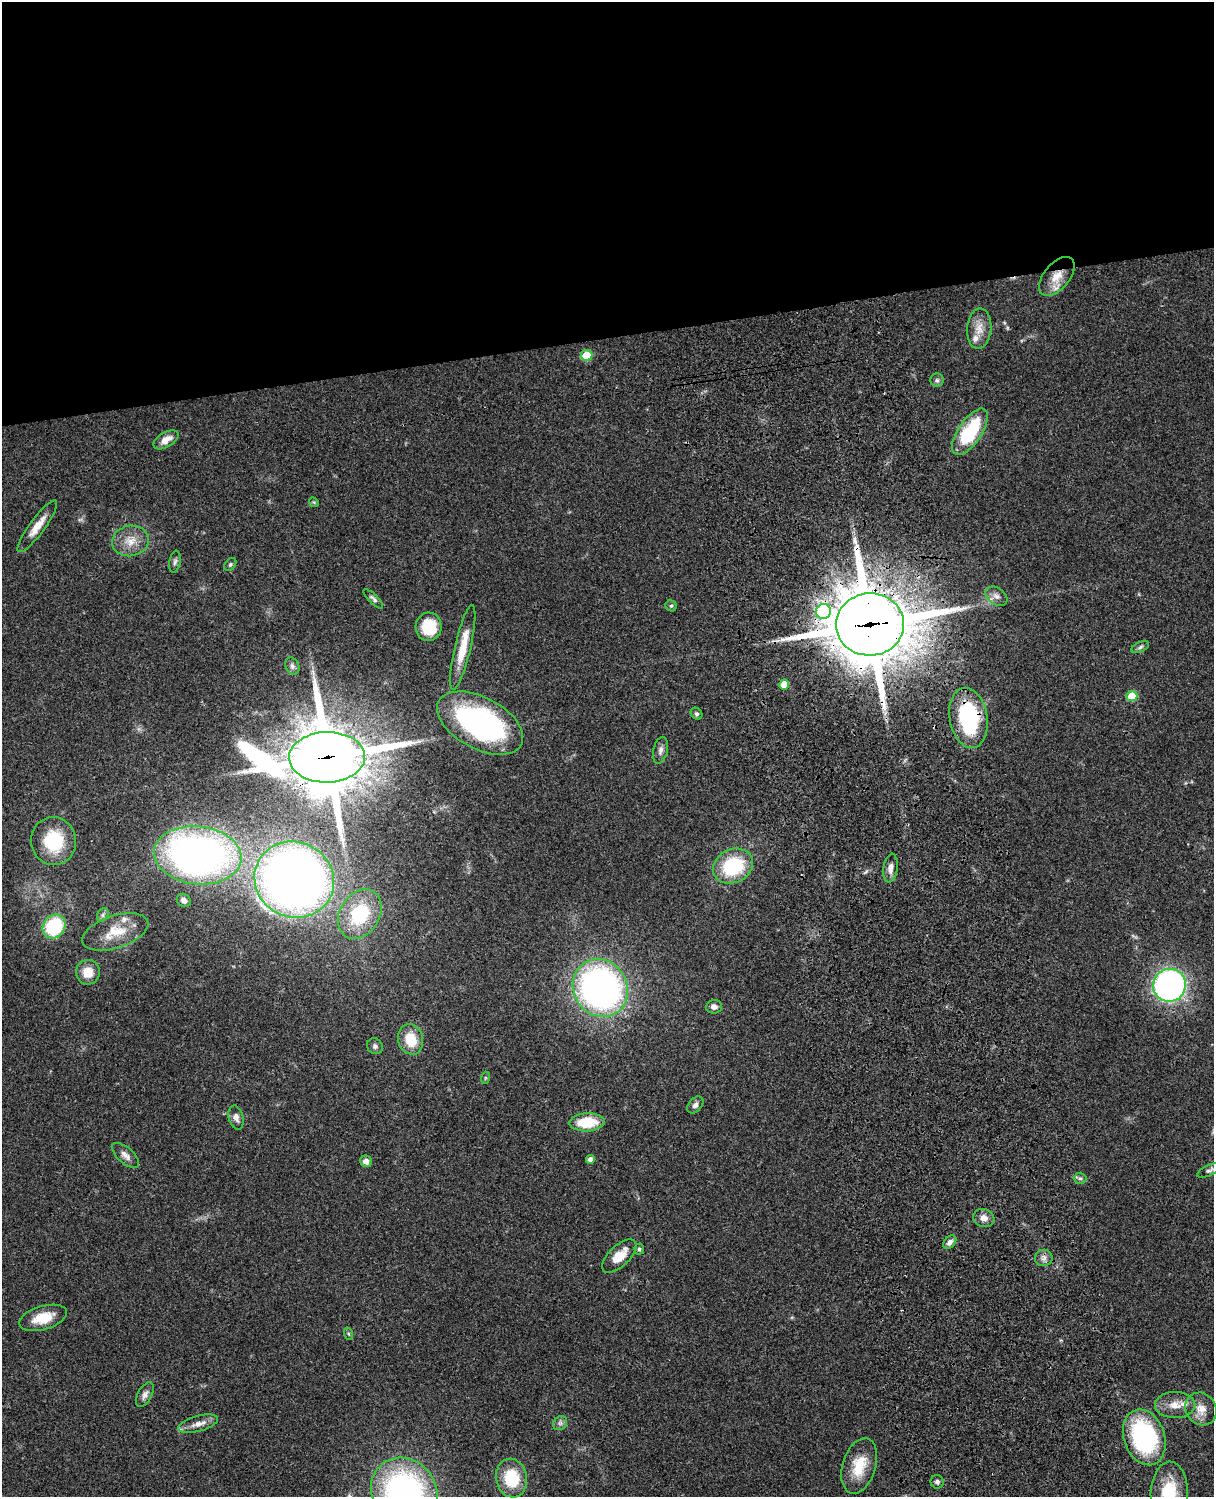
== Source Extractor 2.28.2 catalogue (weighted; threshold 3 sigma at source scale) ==
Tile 2 of 4 x 3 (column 2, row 1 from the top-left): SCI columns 1333-2544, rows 3269-4763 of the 5087 x 4927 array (HDU 1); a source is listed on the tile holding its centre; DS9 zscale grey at full resolution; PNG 1216 x 1499 px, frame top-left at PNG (2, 2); each listed source drawn as its Kron ellipse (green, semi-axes under 4 px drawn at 4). Shown black and unused: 23% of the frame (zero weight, under 3 of 4 exposures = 6% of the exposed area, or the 3 px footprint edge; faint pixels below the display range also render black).
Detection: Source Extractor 2.28.2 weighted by HDU 2 'WHT'; one run over the whole footprint, this tile lists its part. Background 0.0768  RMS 0.0057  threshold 0.0259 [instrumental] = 3 sigma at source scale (4.5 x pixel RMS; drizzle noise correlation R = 1.50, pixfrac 1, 0.05/0.05 arcsec/px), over >= 5 px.
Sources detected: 74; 4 inside a brighter listed object's ellipse — not listed separately; the other 70 listed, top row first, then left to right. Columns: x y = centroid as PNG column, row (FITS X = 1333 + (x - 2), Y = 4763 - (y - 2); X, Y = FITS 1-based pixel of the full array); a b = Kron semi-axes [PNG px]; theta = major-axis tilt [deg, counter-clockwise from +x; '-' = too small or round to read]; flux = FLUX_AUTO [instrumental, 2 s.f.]
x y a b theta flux
1057 276 23 13 50 11
979 329 20 12 86 7.1
587 355 5 5 - 19
937 380 6 6 - 1.4
970 432 27 11 56 38
166 440 14 7 31 5.4
314 502 5 4 - 0.67
37 526 31 7 54 8.1
130 541 18 15 10 9.4
175 562 11 5 80 1.7
230 564 7 5 50 0.98
996 596 12 8 -35 3
373 599 13 4 -44 1.7
671 606 6 5 - 0.9
823 612 7 7 - 41
870 624 34 31 3 4000
429 627 14 13 - 18
463 647 43 8 77 14
1140 647 9 5 25 1.4
292 666 9 6 -63 1.8
784 684 5 5 - 9.4
1132 696 5 5 - 16
696 714 6 5 - 1.2
968 718 30 19 -80 59
480 723 47 25 -28 120
660 750 14 7 77 2.6
327 757 38 25 1 4300
53 841 24 22 -79 27
198 855 44 29 -6 300
733 866 21 16 26 38
891 868 14 7 83 3.8
294 880 40 37 -29 490
184 900 7 6 - 2.7
360 914 26 19 58 37
103 915 7 5 61 1.3
54 926 12 11 - 43
115 932 34 16 18 15
88 972 12 12 - 8.7
1169 985 16 16 - 160
600 988 30 26 -58 240
714 1007 8 6 4 2.9
411 1039 15 12 -74 14
375 1046 8 7 - 1.7
485 1078 6 4 72 0.69
695 1105 10 6 49 2.3
236 1118 12 7 -76 3
587 1122 17 9 3 20
125 1155 17 7 -41 3.6
590 1159 4 4 - 2.5
366 1161 6 5 - 3.5
1209 1170 13 5 25 1.7
1080 1178 6 5 - 1.1
984 1218 11 9 -19 3.8
950 1242 8 5 46 2.3
639 1249 5 5 - 1.3
619 1256 21 10 44 11
1044 1258 9 8 - 2.6
43 1318 24 11 16 13
349 1334 6 4 -71 0.78
145 1395 13 7 62 2.7
1175 1405 20 13 2 7.9
1201 1409 17 15 -52 7.6
560 1423 8 6 45 1.7
198 1424 20 8 16 4.8
1144 1437 28 20 -71 81
859 1466 28 16 73 16
511 1478 19 15 -79 22
937 1482 7 6 - 1.6
404 1492 35 32 -53 160
1169 1493 31 18 88 25
Overlapping masked pixels (flux is a lower limit): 6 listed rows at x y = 1057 276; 823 612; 870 624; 968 718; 327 757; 294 880
Isophote crosses this tile's border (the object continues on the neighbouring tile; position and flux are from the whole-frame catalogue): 2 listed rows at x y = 404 1492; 1169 1493